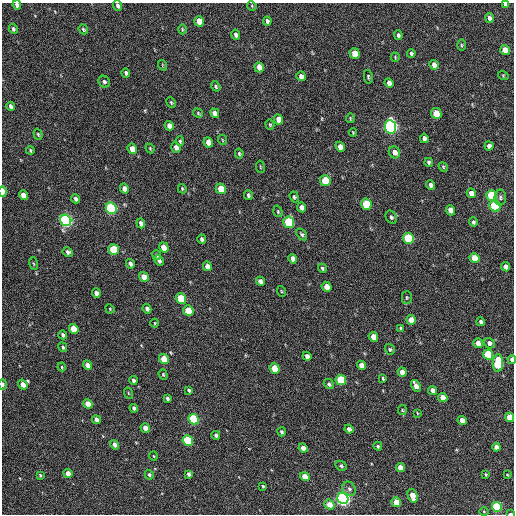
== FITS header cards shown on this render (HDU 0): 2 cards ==
NAXIS1  =                  512 / Axis length
NAXIS2  =                  512 / Axis length

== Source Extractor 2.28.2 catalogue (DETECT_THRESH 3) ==
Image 512 x 512 px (HDU 0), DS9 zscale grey, 1 PNG px = 1 image px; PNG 516 x 516 px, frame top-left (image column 1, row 512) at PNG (2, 3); each listed source drawn as its Kron ellipse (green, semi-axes under 4 px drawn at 4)
Background 209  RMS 14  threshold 42.7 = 3 sigma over >= 5 px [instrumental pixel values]
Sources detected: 173; all 173 listed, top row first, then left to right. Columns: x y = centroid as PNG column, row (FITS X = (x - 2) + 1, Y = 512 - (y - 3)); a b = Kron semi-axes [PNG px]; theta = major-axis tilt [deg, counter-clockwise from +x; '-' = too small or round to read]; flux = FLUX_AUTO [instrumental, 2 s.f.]
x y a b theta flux
505 4 4 3 - 2800
17 5 4 4 - 3300
118 6 5 4 - 2700
252 6 5 4 - 910
489 18 5 4 - 2700
199 21 5 4 - 11000
267 21 4 3 - 2100
13 29 5 4 - 1800
83 29 5 4 - 1300
182 29 5 3 - 900
236 35 5 4 - 3500
398 35 5 4 - 2100
461 45 5 3 - 1100
505 50 5 4 - 8300
411 53 4 3 - 1700
355 54 5 5 - 14000
395 57 5 3 - 910
162 65 5 3 - 780
434 65 5 4 - 5800
259 67 5 4 - 9500
126 73 4 3 - 2400
503 75 5 3 - 920
301 76 5 4 - 4300
368 77 7 4 -80 1300
104 82 6 5 - 2300
389 83 5 4 - 5200
216 86 5 3 - 1400
171 102 5 3 - 1100
11 106 4 3 - 2800
198 113 5 4 - 1200
215 113 5 4 - 5400
436 113 5 5 - 23000
350 118 5 3 - 1000
278 119 5 4 - 8300
270 125 5 4 - 1100
169 126 5 4 - 4400
390 127 7 5 -82 290000
353 132 4 3 - 860
38 134 6 4 -72 1300
424 138 5 4 - 3300
223 140 5 3 - 830
180 141 5 3 - 1500
208 142 5 4 - 9200
489 146 4 4 - 3300
176 147 5 4 - 4400
340 147 5 4 - 6300
150 148 5 3 - 960
132 149 5 4 - 7800
30 150 4 3 - 1200
394 152 6 5 - 5300
239 154 5 4 - 1400
429 162 4 4 - 1900
260 167 6 3 -81 900
443 167 5 4 - 1100
325 181 5 5 - 33000
430 185 5 4 - 3100
124 189 5 4 - 4700
182 189 5 3 - 1100
221 189 5 5 - 19000
3 191 5 3 - 6800
471 193 5 4 - 7700
23 195 5 4 - 10000
248 195 5 4 - 1800
492 196 5 5 - 59000
294 197 5 4 - 1500
500 198 8 5 90 2300
76 199 4 3 - 2300
366 204 6 5 - 49000
495 206 6 5 - 80000
302 207 5 4 - 5400
111 208 6 5 - 130000
450 210 5 4 - 7300
278 211 6 4 -72 1200
391 217 7 5 -62 2100
66 220 6 5 - 220000
289 222 6 5 - 89000
473 222 5 4 - 1800
141 223 5 4 - 4500
302 234 6 4 -54 1800
409 238 5 5 - 72000
202 239 4 4 - 2300
164 248 5 4 - 11000
114 249 5 5 - 37000
68 252 5 4 - 2800
157 255 5 3 - 1300
474 258 5 5 - 19000
293 259 5 4 - 5300
159 261 5 4 - 2700
33 264 6 3 -71 970
130 264 5 3 - 2600
207 266 5 4 - 6300
506 267 5 4 - 6600
322 268 5 4 - 1700
144 277 5 4 - 9100
260 281 5 4 - 3900
327 287 5 4 - 9500
281 291 5 3 - 870
96 293 5 4 - 4100
407 297 6 5 - 1300
181 299 5 5 - 39000
110 309 5 3 - 860
147 309 5 4 - 3100
188 311 5 5 - 27000
411 320 5 4 - 9200
481 322 4 3 - 2300
155 323 4 4 - 910
401 328 4 4 - 1600
74 329 5 4 - 18000
63 335 4 3 - 2500
373 337 5 4 - 9000
478 343 5 4 - 6400
489 343 6 5 - 3800
63 347 5 4 - 1400
390 349 5 4 - 1800
488 355 5 5 - 53000
307 356 4 4 - 3600
164 359 5 4 - 19000
512 359 4 3 - 5100
498 363 9 5 87 58000
87 365 5 4 - 5600
361 365 5 4 - 6900
62 367 4 4 - 1000
275 369 5 4 - 27000
402 372 5 4 - 7000
163 375 5 4 - 1200
383 379 4 3 - 1200
133 380 4 3 - 2100
341 380 5 5 - 41000
3 384 5 3 - 2300
329 384 5 4 - 1900
23 385 5 4 - 7300
416 386 6 4 -59 6400
189 390 4 3 - 1800
432 390 4 4 - 4700
128 393 6 3 -71 820
167 398 4 3 - 2300
443 398 5 4 - 11000
88 404 5 4 - 11000
134 408 4 3 - 2400
402 410 5 4 - 1200
417 413 4 2 - 710
509 417 5 4 - 19000
194 419 5 5 - 81000
96 420 5 4 - 4200
462 420 5 4 - 7700
145 428 5 4 - 6200
349 429 5 4 - 3900
282 432 4 3 - 1600
216 435 4 3 - 2300
188 440 5 5 - 60000
115 445 5 4 - 4600
378 446 4 4 - 1500
496 447 4 4 - 5200
303 448 5 4 - 7500
154 456 5 3 - 750
341 466 6 5 - 1800
400 467 5 4 - 8300
68 474 5 4 - 10000
189 474 4 4 - 2400
486 474 4 3 - 1100
40 475 3 3 - 1100
149 475 5 4 - 2000
507 475 4 3 - 790
305 477 5 4 - 12000
263 486 3 3 - 1200
349 489 7 6 - 2600
413 496 7 4 -73 13000
343 498 6 5 - 330000
396 502 5 4 - 18000
329 505 5 4 - 10000
497 507 5 4 - 76000
484 512 5 3 - 890
510 514 4 2 - 1700
At the frame edge (FLAGS 8, measured only in part): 8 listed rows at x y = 505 4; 17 5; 118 6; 3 191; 512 359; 3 384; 509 417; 510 514